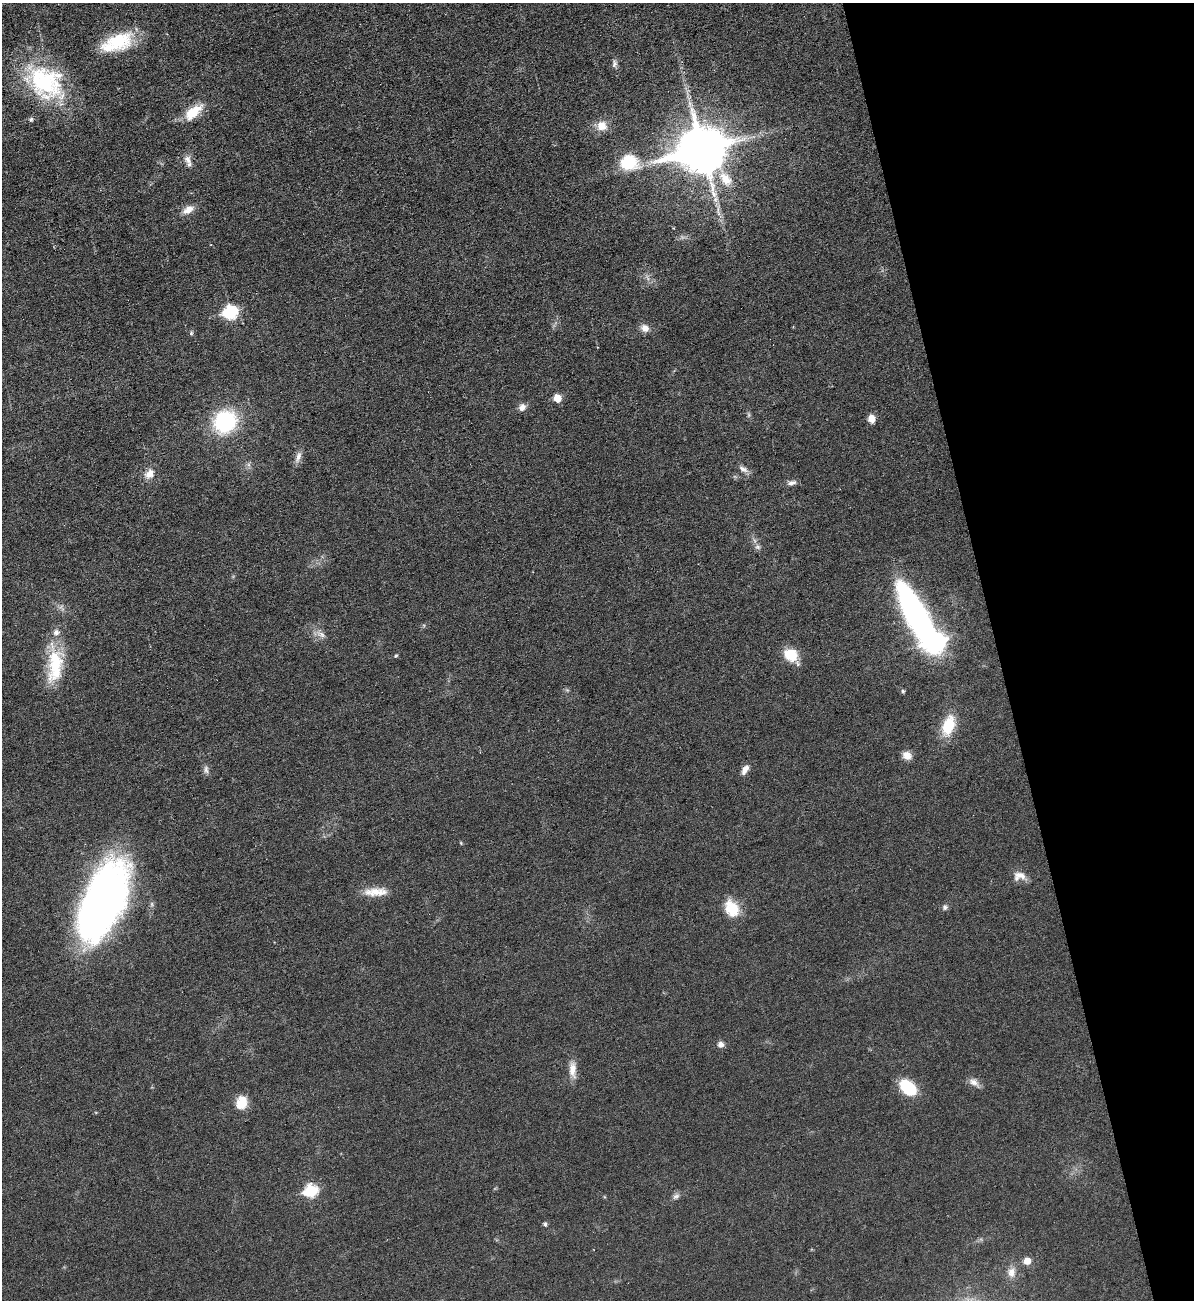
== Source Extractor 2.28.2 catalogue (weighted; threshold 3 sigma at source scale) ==
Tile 12 of 4 x 4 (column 4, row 3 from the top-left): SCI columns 3841-5032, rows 1299-2596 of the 5175 x 5193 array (HDU 1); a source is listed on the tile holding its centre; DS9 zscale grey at full resolution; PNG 1196 x 1302 px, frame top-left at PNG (2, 3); no overlay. Shown black and unused: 16% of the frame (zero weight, under 3 of 6 exposures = <1% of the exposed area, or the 3 px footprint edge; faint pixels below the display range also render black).
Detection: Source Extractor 2.28.2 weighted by HDU 2 'WHT'; one run over the whole footprint, this tile lists its part. Background 0.0232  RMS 0.0037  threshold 0.0151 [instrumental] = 3 sigma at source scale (4.09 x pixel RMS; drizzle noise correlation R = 1.36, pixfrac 0.8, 0.05/0.05 arcsec/px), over >= 5 px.
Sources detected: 53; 1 inside a brighter object's white glare — not listed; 2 inside a brighter listed object's ellipse — not listed separately; the other 50 listed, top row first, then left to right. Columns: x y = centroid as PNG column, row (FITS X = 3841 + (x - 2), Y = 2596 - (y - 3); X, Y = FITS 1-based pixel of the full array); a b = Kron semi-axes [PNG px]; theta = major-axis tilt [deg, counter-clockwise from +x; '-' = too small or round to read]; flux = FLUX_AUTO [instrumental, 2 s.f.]
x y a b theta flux
117 42 39 18 21 18
614 64 10 7 75 1.2
45 82 51 36 -37 40
193 112 22 11 41 8.6
31 119 6 6 - 0.73
602 126 12 11 - 4.2
702 150 16 13 15 1700
188 159 12 9 -58 2.1
629 162 17 14 -4 15
725 179 22 13 -53 6.8
188 210 17 9 30 3
230 312 7 7 - 40
645 328 11 9 -32 2.5
191 333 5 4 - 0.59
557 398 5 5 - 6.6
522 407 9 8 - 1.8
749 415 7 4 90 0.61
871 419 8 7 - 2.9
225 422 21 19 47 32
298 457 16 7 69 2
743 469 14 6 -28 1.7
150 474 15 11 46 3.4
792 483 12 6 13 1.5
757 547 8 6 -43 1.1
321 634 12 7 -30 1.8
936 642 10 9 - 110
791 655 16 13 -29 8.3
396 656 5 4 - 0.43
55 665 50 19 87 17
903 691 6 5 - 0.51
948 725 24 13 71 11
907 755 11 9 -18 2.7
206 770 11 6 -80 1.2
745 770 14 6 60 2.2
461 843 5 3 - 0.32
1019 876 18 11 8 3.2
376 892 33 10 2 5.6
103 902 80 36 67 180
945 907 7 7 - 0.97
732 908 22 16 -60 8.2
721 1044 7 7 - 1.7
572 1069 22 9 -89 3.8
974 1082 14 8 -30 2.2
908 1087 20 12 -41 14
241 1102 13 11 67 6.6
311 1191 7 6 - 31
676 1196 10 6 31 1.2
545 1224 6 4 90 0.62
1027 1261 6 6 - 4.3
1011 1272 14 10 85 3.1